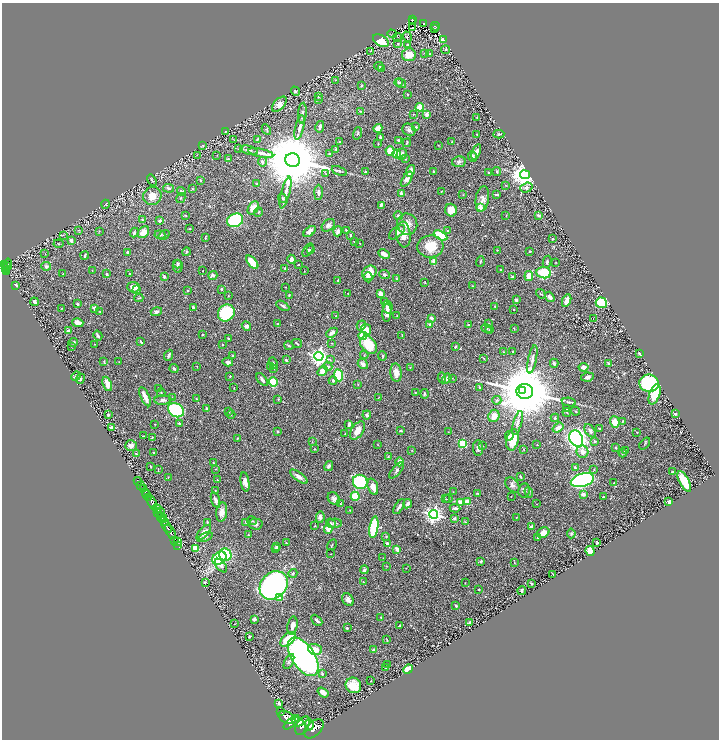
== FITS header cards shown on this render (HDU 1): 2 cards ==
NAXIS1  =                 1434
NAXIS2  =                 1475

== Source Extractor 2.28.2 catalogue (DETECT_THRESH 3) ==
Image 1434 x 1475 px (HDU 1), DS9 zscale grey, zoomed out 1/2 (1 PNG px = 2 x 2 image px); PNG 721 x 742 px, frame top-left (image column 2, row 1474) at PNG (2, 3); each listed source drawn as its Kron ellipse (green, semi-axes under 4 px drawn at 4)
Background 0.682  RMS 0.019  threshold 0.0559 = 3 sigma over >= 5 px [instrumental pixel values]
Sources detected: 565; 33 cannot appear on this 1/2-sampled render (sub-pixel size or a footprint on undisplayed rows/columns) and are neither listed nor drawn; of the other 532, the 500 brightest by FLUX_AUTO listed and drawn (32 fainter detections omitted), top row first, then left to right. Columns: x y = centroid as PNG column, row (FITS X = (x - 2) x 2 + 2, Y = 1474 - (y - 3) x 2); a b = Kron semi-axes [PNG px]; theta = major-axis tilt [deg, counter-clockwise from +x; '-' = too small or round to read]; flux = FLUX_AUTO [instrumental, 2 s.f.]
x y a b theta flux
413 20 4 2 - 130
412 21 2 1 - 23
424 23 4 3 - 120
435 26 5 2 - 93
413 28 2 1 - 5.7
435 28 2 2 - 14
392 34 5 2 - 1.9
397 37 4 1 - 1.4
407 37 6 3 -73 5.5
443 40 4 2 - 3.8
381 41 9 5 -30 69
398 44 3 2 - 1.7
408 45 3 3 - 3.8
446 50 4 3 - 3.6
370 51 2 2 - 1.9
425 53 4 2 - 2
430 54 2 2 - 2.3
409 55 7 6 - 59
379 66 4 3 - 4
381 69 3 2 - 2.1
335 80 3 2 - 1.6
399 82 4 3 - 5.7
401 83 5 3 - 7.5
362 85 4 3 - 3.3
295 91 5 3 - 4.2
408 94 2 2 - 4.6
319 96 3 3 - 4.6
319 100 4 2 - 2.4
279 104 9 5 48 23
420 107 4 3 - 73
360 111 2 2 - 1.4
302 113 10 4 85 8.8
413 114 2 2 - 1.2
427 114 2 2 - 47
477 117 3 2 - 2.4
300 127 13 3 77 16
320 127 6 3 77 13
416 127 2 2 - 7.9
378 128 5 3 - 37
266 129 6 3 -60 3.9
409 130 7 6 - 13
226 131 4 2 - 1.8
358 133 6 3 72 4
477 134 2 2 - 3.4
499 134 5 4 - 5
380 137 4 2 - 6.5
257 139 3 3 - 3.7
234 140 3 2 - 1.5
398 140 3 2 - 5.4
339 142 2 2 - 2.4
452 142 3 2 - 2.6
407 143 4 2 - 3.5
378 144 2 2 - 2.6
203 145 3 2 - 3.3
438 145 2 2 - 1.9
239 149 4 3 - 3
336 149 4 3 - 3
249 150 9 3 -15 7.3
390 151 5 3 - 50
476 152 8 4 70 18
261 153 13 3 -12 17
329 154 3 2 - 4.4
397 154 4 4 - 92
402 154 5 5 - 13
197 155 3 2 - 1.9
217 155 2 2 - 1.7
472 157 5 4 - 11
228 159 3 3 - 3.4
405 159 3 3 - 2.5
292 160 7 7 - 43000
262 162 5 4 - 8.1
459 162 7 5 9 9.3
339 171 8 3 -22 6.5
411 171 6 3 72 24
433 171 2 2 - 5.5
366 172 3 2 - 4
497 172 4 3 - 3.1
488 173 3 2 - 4.3
326 174 3 2 - 2.2
525 175 5 4 - 3700
407 179 8 4 57 23
152 180 6 3 -57 4.9
200 180 3 2 - 3.2
257 184 3 2 - 3.6
506 185 3 2 - 1.7
169 188 5 3 - 5.5
526 188 6 5 - 10
192 189 3 2 - 1.8
181 191 4 3 - 9.2
441 191 3 2 - 1.7
286 192 16 4 75 24
318 192 7 4 89 11
401 193 2 2 - 28
463 195 2 2 - 1.4
497 195 4 2 - 4.7
152 196 9 9 - 35
181 198 5 3 - 3.8
282 198 5 3 - 5.5
482 199 13 6 81 20
105 204 4 3 - 3.1
381 205 3 2 - 6.8
253 208 7 5 55 44
480 208 3 2 - 70
451 210 6 6 - 44
258 212 5 3 - 4.2
185 215 3 2 - 3.1
506 215 3 2 - 1.2
538 215 4 4 - 5.9
398 216 5 3 - 7.3
142 220 4 2 - 2.4
235 220 8 6 23 500
160 221 4 3 - 10
407 224 10 10 - 31
328 225 7 5 42 14
190 229 2 2 - 2
78 230 3 2 - 2.2
346 230 4 2 - 5.7
99 231 4 2 - 1.7
310 231 7 3 38 20
338 231 5 3 - 20
448 231 4 3 - 4.1
143 232 7 5 50 38
397 232 9 5 40 18
134 233 5 3 - 7.1
403 234 13 7 -85 46
63 235 3 2 - 1.5
160 235 5 3 - 5.2
164 235 6 3 31 4.5
351 235 3 2 - 3.8
441 235 7 4 -30 160
205 238 4 3 - 2.7
553 239 2 2 - 5.9
71 241 4 3 - 9.8
354 241 3 2 - 2.2
360 243 3 2 - 1.5
58 244 5 2 - 2.4
430 246 13 11 6 77
308 250 7 4 56 8.1
310 250 3 3 - 3.3
497 250 2 2 - 1.3
529 251 2 2 - 3.8
127 252 2 2 - 7
187 252 4 4 - 4
45 254 2 2 - 1.2
384 254 6 3 -29 21
85 255 4 2 - 4.9
291 259 4 3 - 17
434 261 3 3 - 35
480 261 5 2 - 2.7
252 262 8 3 -50 92
547 262 6 3 80 6.6
556 262 2 2 - 1.4
177 264 4 4 - 6.3
3 265 4 3 - 440
6 265 2 1 - 190
8 265 6 3 82 460
299 265 2 2 - 1.4
46 266 5 4 - 8.8
178 266 6 5 - 9.1
285 268 3 2 - 4.4
6 269 3 2 - 260
501 270 3 2 - 4.7
92 271 2 2 - 1.6
203 271 2 1 - 1.6
304 271 2 1 - 1.3
7 272 3 2 - 200
369 273 8 6 48 57
544 273 7 5 -7 140
63 274 3 2 - 2.7
107 274 4 3 - 4.9
130 274 2 2 - 2.8
213 275 4 3 - 9.5
384 275 5 4 - 6.7
164 276 3 3 - 5.3
512 276 3 3 - 4
529 276 5 4 - 49
368 277 5 4 - 8.5
397 279 3 2 - 3.7
338 280 3 2 - 2.3
425 282 3 2 - 1.6
16 285 3 2 - 9.9
473 286 3 2 - 2.1
133 287 6 5 - 24
285 287 2 1 - 1.2
221 289 3 3 - 4.8
136 290 4 3 - 4.3
187 290 3 3 - 3.2
348 294 2 2 - 1.4
381 294 3 3 - 47
541 294 5 2 - 3
289 295 3 2 - 2.6
228 296 3 2 - 1.6
550 297 5 4 - 13
139 298 4 2 - 2.6
516 300 3 3 - 9.5
385 301 4 2 - 2.1
567 301 6 3 67 34
34 302 4 3 - 15
601 303 6 5 - 130
77 304 3 2 - 5
283 306 7 3 -30 8.6
495 306 3 2 - 1.6
193 307 3 2 - 8.4
388 307 6 5 - 14
62 308 2 2 - 1.3
94 308 4 3 - 9.1
514 309 2 2 - 1.9
100 311 2 2 - 2.4
156 312 6 4 16 7.7
226 313 9 8 - 260
387 313 9 4 86 20
397 315 2 1 - 1.3
336 316 2 2 - 2.2
431 318 3 3 - 12
593 319 3 2 - 1.3
78 323 6 3 -15 35
278 324 2 2 - 1.7
430 324 2 2 - 26
489 324 3 2 - 1.9
361 325 5 4 - 10
468 325 2 2 - 4.5
246 326 5 4 - 12
486 328 5 3 - 4.2
514 328 3 2 - 2.1
366 329 6 4 -63 30
489 330 2 2 - 1.8
69 331 3 3 - 9.2
332 333 6 3 41 17
203 334 2 2 - 2.3
402 335 2 2 - 1.6
98 336 5 3 - 5.5
363 336 4 4 - 75
228 338 3 2 - 3.7
73 342 4 4 - 5.3
141 342 4 2 - 4.7
297 343 5 2 - 4.3
331 343 3 2 - 1.8
94 344 3 2 - 1.4
222 345 3 2 - 2
369 345 10 7 -51 84
72 346 3 2 - 1.9
289 346 5 3 - 4.4
455 347 3 2 - 4.7
513 351 2 2 - 1.4
503 352 2 2 - 2.1
640 354 3 2 - 14
169 355 6 3 67 8.2
364 355 4 2 - 2.3
233 356 4 2 - 4.2
319 356 4 4 - 1500
382 356 5 2 - 4.1
484 358 4 2 - 2.3
532 359 14 3 78 16
286 360 4 3 - 4.6
330 360 3 2 - 2.1
104 361 3 3 - 2.9
119 362 2 2 - 1.3
228 362 5 4 - 12
273 363 5 3 - 4.8
554 363 4 3 - 7.2
608 363 3 2 - 3.2
363 364 6 4 -40 15
197 366 2 2 - 1.3
328 366 4 4 - 7.7
270 367 3 2 - 1.7
410 367 3 2 - 1.4
583 367 5 4 - 17
274 368 2 2 - 1.7
174 369 4 3 - 8
323 371 5 4 - 29
396 373 9 5 -84 24
338 375 6 4 -82 99
76 376 5 3 - 9.7
230 376 3 2 - 1.7
587 377 6 4 8 11
442 378 5 3 - 6.2
452 378 3 2 - 1.4
80 379 5 3 - 4.1
447 379 5 3 - 8.2
262 380 7 3 -53 12
333 381 4 3 - 8.1
273 382 4 4 - 130
649 383 10 8 -17 350
107 384 7 4 -67 31
358 384 3 3 - 2.3
479 387 4 3 - 3.6
158 388 2 1 - 1.5
234 388 2 1 - 1.4
522 390 3 2 - 7800
525 391 8 7 - 33000
415 392 2 2 - 2.2
161 393 4 3 - 3.8
424 394 5 3 - 4.7
655 394 10 5 70 87
145 397 10 3 -64 34
379 397 3 1 - 1.2
172 398 4 3 - 3
196 399 2 2 - 1.8
278 399 3 3 - 2.8
163 400 8 4 2 13
497 400 5 4 - 5.4
569 402 7 3 -9 5.5
207 409 4 3 - 7.2
566 409 4 2 - 2.4
176 410 8 6 -31 240
228 411 3 2 - 3.4
575 411 4 2 - 3.4
567 412 4 2 - 2.4
231 414 4 2 - 2.3
675 414 4 4 - 4.6
108 415 2 2 - 5
367 415 4 4 - 6.7
494 416 6 5 - 33
555 418 4 3 - 4.9
623 421 2 2 - 2.6
615 422 6 4 -73 39
517 423 13 4 73 14
155 424 3 2 - 1.4
180 424 4 3 - 5.3
349 424 4 3 - 9.5
111 427 3 2 - 8.5
558 428 6 4 36 18
599 429 3 2 - 3.6
401 430 3 2 - 4.2
357 431 10 6 56 35
590 431 7 4 -55 11
278 432 3 2 - 3.4
448 432 3 2 - 1.3
637 432 2 2 - 1.2
345 433 3 2 - 1.6
143 436 2 1 - 1.4
509 436 5 3 - 8.7
152 437 2 2 - 1.7
237 438 2 2 - 2.7
576 439 8 6 -62 1200
513 440 10 6 79 67
594 441 4 3 - 4.2
312 442 3 2 - 1.4
462 443 3 3 - 130
645 444 7 2 52 3
378 445 3 2 - 1.4
537 445 2 2 - 2.8
131 446 6 5 - 14
482 446 3 3 - 3.1
478 448 8 5 -89 12
616 448 3 3 - 2.9
315 449 2 2 - 3
523 449 2 2 - 1.8
412 450 3 2 - 1.4
626 451 3 3 - 7.1
582 452 6 6 - 19
153 453 2 2 - 2.7
623 453 4 2 - 3
136 454 3 2 - 2.3
388 456 4 3 - 2.7
213 462 3 2 - 2.7
399 462 4 3 - 22
329 466 5 4 - 8.1
151 467 3 2 - 1.6
575 468 4 3 - 3.5
216 469 3 2 - 2
594 469 4 3 - 2.8
158 470 3 2 - 1.8
396 470 10 4 51 11
672 472 3 3 - 4.2
168 477 3 2 - 1.6
299 477 10 4 -37 18
520 477 4 3 - 3.6
217 480 3 2 - 1.5
582 480 12 6 16 700
138 481 4 1 - 69
245 482 10 4 -80 22
360 482 7 7 - 230
684 482 11 4 -63 81
614 483 3 3 - 3.7
512 485 8 6 -48 13
141 486 3 2 - 170
373 487 8 5 -72 24
144 489 3 2 - 200
524 490 7 5 79 13
215 491 3 3 - 1.9
453 492 2 2 - 1.2
529 492 5 4 - 6.2
145 493 3 2 - 350
478 493 4 3 - 2.7
147 494 3 3 - 670
583 494 4 3 - 12
355 496 4 4 - 85
511 496 2 1 - 1.8
149 497 2 2 - 470
603 497 3 2 - 2.2
334 499 7 5 -50 14
446 499 2 2 - 1.3
448 499 4 3 - 4.3
216 500 8 3 -72 14
152 502 6 3 -65 2100
460 502 2 2 - 46
467 502 3 3 - 53
669 502 3 3 - 7.2
341 504 3 2 - 2.6
408 504 5 3 - 14
536 504 2 1 - 1.2
399 507 8 3 57 11
156 508 5 3 - 850
455 508 5 2 - 10
350 510 2 2 - 1.4
157 512 4 2 - 310
161 512 5 2 - 200
222 512 10 5 81 26
434 514 4 4 - 1300
160 516 3 2 - 400
320 517 6 4 85 16
516 517 3 2 - 1.4
163 518 4 2 - 270
455 518 3 3 - 6.5
164 521 4 2 - 440
252 521 5 2 - 3.3
207 522 4 2 - 2.2
246 522 4 3 - 3.3
465 522 4 3 - 3.5
331 523 5 4 - 5.5
334 523 7 4 1 8.2
255 524 7 5 -2 13
167 526 7 2 -55 1100
314 526 3 2 - 1.7
532 526 4 2 - 9.2
374 527 11 4 81 200
328 529 5 4 - 23
170 532 7 3 -59 1100
204 532 9 4 46 25
543 533 6 5 - 33
571 533 5 4 - 4.7
248 535 3 2 - 2
386 536 3 3 - 2.2
205 537 8 3 23 5.7
538 538 4 3 - 3.2
175 541 2 1 - 22
178 542 3 2 - 38
286 543 4 2 - 2.5
387 543 3 2 - 7.1
597 543 4 3 - 4.2
178 545 2 1 - 22
332 545 6 2 57 3.1
277 547 4 4 - 10
196 548 4 3 - 58
276 549 4 3 - 8.9
397 549 3 2 - 22
590 551 5 4 - 56
331 554 3 2 - 1.2
225 555 6 6 - 130
219 558 8 6 34 250
383 558 3 2 - 1.5
481 561 3 2 - 4.1
514 563 3 3 - 1.7
221 566 8 4 -49 18
387 566 2 2 - 1.4
406 568 2 2 - 1.3
364 570 4 3 - 5.9
293 573 4 4 - 5.7
553 574 3 1 - 1.7
205 582 3 2 - 2.8
363 582 3 2 - 1.2
465 583 2 2 - 1.3
531 583 4 3 - 3.4
274 585 15 12 47 1400
479 589 2 2 - 3.3
522 590 4 2 - 6
279 598 2 2 - 37
348 600 7 5 -54 15
456 606 3 2 - 3.5
381 617 4 3 - 2.9
254 619 3 3 - 8.2
317 620 6 3 -44 9.8
469 622 4 3 - 5.3
234 624 2 2 - 1.7
400 625 3 2 - 2.3
292 626 9 5 80 19
347 628 3 3 - 5.7
249 637 3 2 - 5
288 639 9 5 42 96
387 640 3 1 - 1.9
315 649 7 5 -18 34
373 650 3 3 - 7.2
303 657 22 11 -57 1800
289 662 8 4 63 8.5
388 664 3 2 - 1.3
385 668 3 2 - 2.4
408 669 5 3 - 64
322 674 3 3 - 4.1
371 681 2 2 - 1.6
353 685 8 7 - 54
323 692 6 4 -36 26
279 703 3 3 - 5.9
281 711 2 1 - 20
287 717 9 5 -27 5000
291 722 9 4 41 3800
298 722 6 4 -18 2200
309 725 6 4 -87 1800
303 726 10 6 58 3300
314 729 11 7 44 3400
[32 fainter detections neither listed nor drawn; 33 sub-pixel or undisplayed-footprint detections neither listed nor drawn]